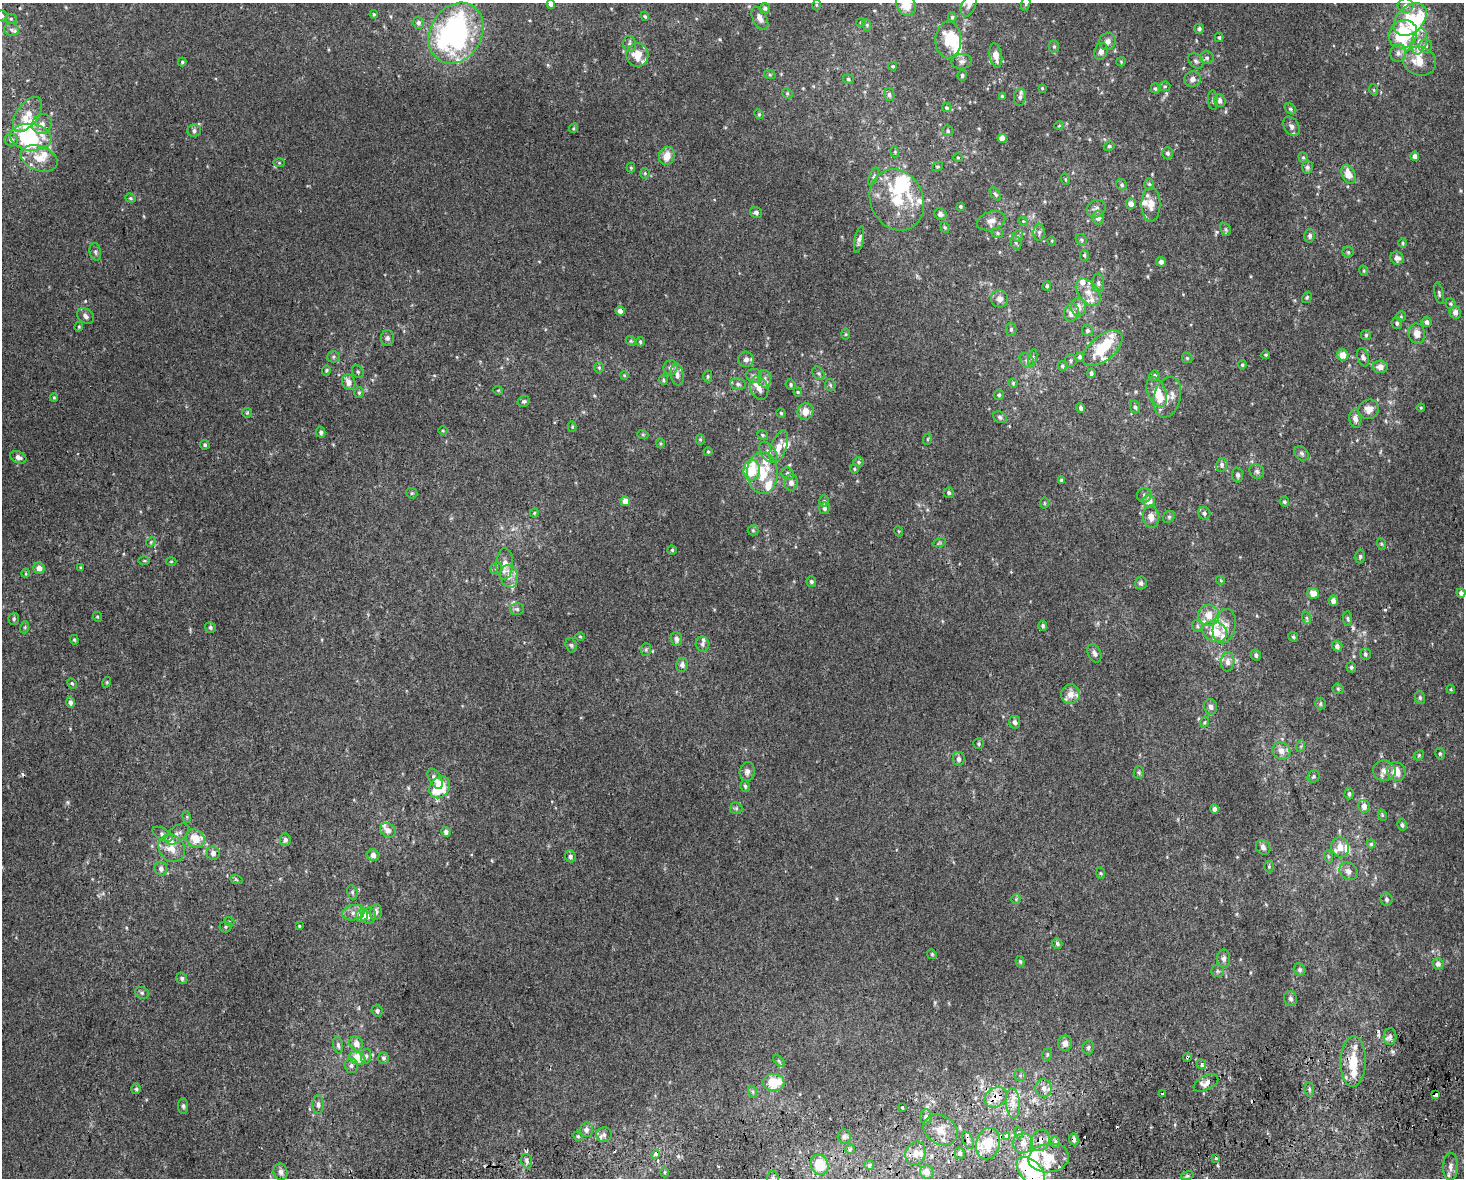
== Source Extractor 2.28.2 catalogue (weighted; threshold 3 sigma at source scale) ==
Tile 5 of 3 x 4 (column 2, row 2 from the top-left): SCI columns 1483-2944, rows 2396-3571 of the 4470 x 4790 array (HDU 1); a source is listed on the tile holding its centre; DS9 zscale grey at full resolution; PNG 1466 x 1180 px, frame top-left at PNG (2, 3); each listed source drawn as its Kron ellipse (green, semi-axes under 4 px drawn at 4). Shown black and unused: <1% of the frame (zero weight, under 2 of 3 exposures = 2% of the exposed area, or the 3 px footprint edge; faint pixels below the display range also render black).
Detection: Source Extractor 2.28.2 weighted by HDU 2 'WHT'; one run over the whole footprint, this tile lists its part. Background 0.00318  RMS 0.0056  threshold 0.0251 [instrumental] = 3 sigma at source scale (4.5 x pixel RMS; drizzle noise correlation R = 1.50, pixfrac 1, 0.0396/0.0396 arcsec/px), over >= 5 px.
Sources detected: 461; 8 inside a brighter object's white glare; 7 cosmic-ray / hot-pixel residue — neither listed nor drawn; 45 inside a brighter listed object's ellipse — not listed separately; the other 401 listed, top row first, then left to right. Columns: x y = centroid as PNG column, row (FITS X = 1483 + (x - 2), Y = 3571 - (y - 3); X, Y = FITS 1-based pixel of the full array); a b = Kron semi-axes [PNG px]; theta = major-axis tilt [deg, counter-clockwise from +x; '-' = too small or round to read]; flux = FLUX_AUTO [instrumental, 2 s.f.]
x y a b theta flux
551 4 4 4 - 1.9
1026 4 7 4 71 0.75
816 5 5 3 - 0.49
906 5 12 9 -61 10
969 6 11 7 66 2.9
1406 6 8 7 - 2.4
765 8 5 5 - 1
374 14 4 4 - 0.58
2 16 6 5 - 0.99
645 16 4 3 - 0.67
952 17 5 4 - 0.87
760 18 13 7 -64 3
11 19 5 5 - 0.85
1410 19 19 13 43 17
861 22 4 4 - 0.63
418 23 6 5 - 1.5
867 25 6 4 -71 0.74
1199 29 5 5 - 1.4
11 30 7 6 - 1.6
456 33 32 25 59 120
1403 34 15 13 42 41
1219 37 4 3 - 0.72
948 40 18 13 89 15
1108 41 9 8 - 3
1419 41 13 7 78 4.1
630 44 8 6 -89 1.7
1054 46 6 5 - 0.97
1425 46 7 6 - 2.7
1101 51 8 6 70 3.1
1398 53 9 8 - 2.6
637 55 12 11 - 8.4
996 55 12 6 -80 5.1
1207 58 7 6 - 1.4
962 61 10 7 6 2.1
1196 61 8 6 -47 1.4
1420 61 17 14 -14 9.4
182 62 4 4 - 0.63
1121 62 5 4 - 0.56
893 66 4 3 - 0.65
770 75 6 4 -19 0.72
962 75 5 4 - 1.1
848 79 5 4 - 0.9
1193 79 8 8 - 2.5
1165 86 5 5 - 0.87
1042 88 3 3 - 0.54
1155 88 5 4 - 0.81
1374 90 6 3 -71 0.6
787 93 6 4 -46 0.77
889 95 6 5 - 1.4
1002 96 4 4 - 0.64
1020 97 9 6 84 1.7
1213 100 10 5 -85 1.3
1220 101 6 5 - 2.4
947 108 4 4 - 1
1290 109 6 4 -40 0.97
28 114 20 10 54 8.3
759 114 5 4 - 0.66
42 124 10 9 - 3.4
1059 126 5 3 - 0.45
1291 126 10 7 -56 2.4
573 128 5 4 - 0.65
194 131 6 6 - 1.7
948 131 6 5 - 1
31 137 21 13 -7 35
1002 138 4 4 - 6.2
11 140 7 6 - 1.9
1109 146 5 4 - 0.79
895 152 5 3 - 0.56
1167 153 6 5 - 1.3
667 156 9 7 67 6.5
1415 156 4 4 - 2.5
958 157 5 3 - 0.47
39 158 19 12 -19 9
1303 158 5 4 - 0.81
279 163 6 4 -1 0.63
937 167 6 4 17 0.77
1307 167 6 5 - 1.6
631 168 5 4 - 0.67
645 173 5 5 - 0.76
1348 174 10 6 -67 6.8
873 176 9 3 69 0.87
1065 179 6 3 -72 0.56
1149 184 6 5 - 0.93
1122 185 6 5 - 0.97
995 194 7 4 -56 1
131 198 5 4 - 0.72
897 200 31 26 -66 34
1131 204 5 5 - 3.8
1151 205 17 9 88 6.2
960 206 4 4 - 0.72
1096 209 10 8 28 2.2
756 212 6 5 - 1.7
940 214 6 5 - 1.7
1098 218 7 6 - 2.6
991 221 14 9 16 3.7
1023 221 5 3 - 0.47
945 227 6 4 -67 0.71
1226 229 6 5 - 0.96
1039 232 8 5 88 1.5
998 233 6 5 - 1
1018 236 6 5 - 0.96
1310 236 7 5 77 1.5
859 239 14 4 79 1.7
1081 240 6 5 - 0.89
1052 241 5 3 - 0.42
1016 242 7 5 -71 1.2
1403 243 5 4 - 0.68
95 252 9 5 -80 1.3
1348 252 5 5 - 0.9
1084 255 5 4 - 0.81
1397 258 7 6 - 2.4
1161 262 5 5 - 2.1
1364 271 5 3 - 0.63
1098 283 9 5 -90 1.5
1047 286 4 4 - 0.9
1088 292 16 10 -51 6.1
1439 293 11 4 -77 1.1
1307 297 6 4 59 0.73
1000 299 8 8 - 2.6
1450 304 5 5 - 0.83
1078 307 9 7 -84 3.8
620 311 5 4 - 2.7
1455 312 6 5 - 3
1071 313 9 7 78 3.9
85 316 9 6 -37 2.1
1401 316 5 5 - 0.67
1427 322 5 5 - 2.1
1397 323 6 5 - 1.2
79 327 5 4 - 0.58
1011 329 6 5 - 0.98
1087 331 6 5 - 1.2
846 334 6 4 90 0.65
1417 334 10 8 -83 4.3
1366 335 5 5 - 0.91
387 338 8 6 89 1.6
631 341 6 4 -43 0.71
640 342 4 3 - 0.76
1103 348 23 12 40 20
1266 355 4 3 - 0.7
1343 355 5 5 - 6.1
333 357 6 5 - 1
1080 357 5 4 - 1.2
1363 357 9 5 -73 1.9
1033 358 9 3 77 0.87
1187 358 6 4 -44 0.73
746 359 8 7 - 2.7
1027 360 8 6 -48 1.6
1071 361 6 5 - 0.98
1242 365 4 4 - 0.83
1062 366 5 4 - 0.78
1380 367 7 6 - 3.6
599 368 6 5 - 0.84
670 368 7 7 - 2.1
326 370 5 4 - 0.72
358 372 7 5 -57 1
819 373 7 5 -55 1.1
1091 373 5 4 - 1.3
624 375 4 3 - 0.46
677 375 11 6 -81 2.4
708 376 6 4 -89 0.76
754 376 8 6 -25 1.7
1155 376 5 5 - 1.2
764 379 9 6 -87 2.1
663 380 5 4 - 0.74
349 382 8 6 -66 3.7
1013 383 4 4 - 0.61
738 384 8 5 -11 1.4
791 384 5 5 - 0.88
830 385 6 5 - 0.82
759 388 12 8 -68 4.4
498 390 5 3 - 0.46
798 392 4 4 - 0.57
1157 392 15 9 -68 11
359 393 5 4 - 0.88
999 395 5 5 - 0.83
1167 397 21 13 75 6.2
54 398 4 3 - 0.56
524 401 6 5 - 1.1
1135 407 6 4 -73 1
1081 408 5 4 - 1.4
1421 408 4 4 - 0.52
1369 409 10 9 - 4
805 411 8 8 - 5.5
247 413 5 4 - 0.66
781 413 4 4 - 0.66
1000 417 7 5 -29 1.3
1355 419 9 6 -81 2.4
572 427 5 4 - 0.61
443 430 5 3 - 0.52
321 432 5 4 - 1.3
643 435 5 3 - 0.63
762 435 5 4 - 0.75
700 439 5 4 - 0.68
928 439 6 3 71 0.54
660 443 5 3 - 0.64
205 445 5 4 - 1
779 447 17 8 69 6.1
708 452 4 4 - 0.61
768 452 12 7 -54 3
1302 453 8 6 -45 1.3
18 457 8 5 -24 2.1
859 462 5 4 - 0.81
1222 465 7 5 78 1.8
854 469 4 4 - 0.61
752 470 10 8 85 22
1257 471 8 7 - 1.5
762 473 21 15 -87 18
788 474 6 6 - 1.3
1238 475 7 5 -85 1.5
1061 480 4 4 - 0.62
791 483 8 7 - 2.8
412 493 6 5 - 0.77
949 493 5 5 - 1.3
1144 495 7 7 - 1.6
625 501 5 4 - 4.9
824 501 6 5 - 0.81
1149 501 6 6 - 5.4
1284 502 5 4 - 0.92
1044 503 5 3 - 0.54
824 508 6 5 - 1.4
534 513 4 4 - 0.54
1204 513 7 6 - 1.5
1151 517 11 8 -84 3.9
1169 517 6 5 - 1.1
753 530 5 5 - 0.82
898 531 5 3 - 0.46
151 542 5 4 - 0.67
939 543 6 4 18 0.82
1382 544 6 4 -70 0.65
672 550 4 4 - 0.75
1360 556 7 5 88 0.98
144 561 6 4 0 0.64
171 561 5 3 - 0.5
505 564 15 8 88 5.2
39 568 5 5 - 3.2
81 568 3 3 - 0.59
496 568 6 5 - 1.2
26 573 4 3 - 0.5
509 576 11 8 -77 4.3
1220 580 4 3 - 0.74
811 582 5 5 - 0.94
1141 583 6 6 - 1.5
1461 593 5 4 - 1.8
1313 594 6 5 - 5.2
1333 601 5 5 - 3
517 609 7 6 - 1.3
1209 615 10 10 - 6.8
98 617 5 3 - 0.56
1307 618 6 4 -71 0.95
14 619 6 5 - 1
1348 619 7 4 -83 1.1
1043 626 5 4 - 0.99
1197 626 6 5 - 1.1
1224 626 17 11 77 6.2
25 627 6 4 73 0.74
210 627 5 5 - 1.2
1215 632 13 9 -21 12
580 636 5 3 - 0.43
1293 637 5 4 - 0.95
676 639 7 5 -72 1.8
74 640 5 4 - 0.67
702 644 7 7 - 1.6
571 645 7 5 -73 0.95
1337 646 5 5 - 1.9
646 649 6 5 - 0.87
1094 653 10 6 -66 2.3
1365 654 6 5 - 1.2
1256 655 5 5 - 1.5
1228 662 9 7 85 2.9
682 665 7 6 - 2.3
1351 667 5 4 - 0.96
107 682 5 3 - 0.58
72 683 5 4 - 0.69
1338 689 5 5 - 0.85
1451 689 4 3 - 0.51
1070 694 10 9 - 5.3
1420 698 6 5 - 1
70 702 5 4 - 2
1320 704 6 5 - 0.95
1211 707 8 6 -75 1.9
1014 722 6 5 - 1.8
1205 722 5 3 - 0.62
979 744 5 5 - 0.84
1301 746 6 4 72 0.77
1281 751 9 8 - 3.9
1440 754 6 4 -77 0.87
1419 755 6 4 47 0.73
959 759 7 6 - 2
1384 771 11 10 - 3.5
1396 771 10 9 - 6.3
747 772 9 7 80 2.4
1139 773 6 5 - 0.92
1314 776 6 5 - 0.93
435 779 11 6 -61 2.6
745 786 6 4 -78 1
440 787 12 9 50 22
1349 794 6 4 89 1.1
1364 806 6 5 - 3.9
736 808 6 6 - 1.1
1215 809 5 4 - 1.9
1382 815 6 3 -72 0.63
187 817 5 3 - 0.55
1402 825 6 5 - 1.2
388 830 8 6 -35 3.6
446 832 5 4 - 2.1
163 834 11 6 -30 1.8
177 834 13 7 39 3.1
195 839 10 8 -46 8
285 840 6 5 - 1.6
1371 844 4 4 - 0.7
1263 847 8 6 -49 2
1340 847 10 9 - 5.6
172 848 14 12 -52 7.7
213 853 7 6 - 2.5
373 855 6 5 - 3.1
570 856 6 5 - 1.4
1328 856 6 4 -72 0.8
1269 867 6 5 - 0.64
161 869 7 6 - 2.3
1348 871 9 8 - 2.8
1101 873 5 3 - 0.61
236 879 6 4 -20 0.74
352 892 7 5 -73 1.2
1016 899 5 5 - 0.76
1386 899 6 6 - 1.4
376 912 8 6 80 2.6
353 913 11 7 12 3.4
362 916 7 6 - 7.7
368 916 8 7 - 2.9
229 921 5 3 - 0.54
299 926 4 3 - 0.51
225 927 6 5 - 0.9
1057 943 5 4 - 1.2
932 954 5 4 - 0.68
1224 958 9 6 89 2.1
1020 961 5 4 - 0.8
1438 964 6 5 - 2.9
1300 970 6 5 - 1.2
1217 971 6 5 - 1.1
182 978 6 5 - 1.3
142 993 7 5 -28 1.2
1290 999 7 6 - 1.8
377 1011 6 5 - 1.3
1390 1037 8 6 88 2.1
1065 1043 8 7 - 3.5
356 1044 7 6 - 4.1
338 1045 8 5 -79 1.5
1088 1047 7 6 - 1.3
1047 1054 6 4 72 0.84
366 1056 7 5 81 1.3
1187 1057 4 3 - 1.5
358 1058 9 6 -29 13
383 1058 6 5 - 1.2
779 1061 7 4 -46 0.95
1353 1062 25 12 88 15
1202 1064 5 4 - 1.4
351 1066 7 7 - 1.6
1020 1075 6 5 - 1
773 1082 11 8 -3 15
1206 1083 13 7 26 3.2
1044 1088 9 8 - 3.6
136 1089 5 4 - 0.82
1309 1089 7 4 -83 1.1
753 1092 6 4 -72 0.84
1163 1094 3 2 - 0.51
1435 1094 4 3 - 2.9
996 1097 12 9 36 9.7
1013 1103 15 7 -85 5.4
318 1105 9 5 -88 1.7
183 1106 8 5 -88 1.2
902 1107 3 3 - 2.6
926 1117 7 5 90 2
586 1130 7 6 - 2.1
941 1130 18 14 -32 8.1
1019 1133 5 3 - 0.95
604 1135 8 7 - 2.1
578 1136 5 4 - 0.73
1007 1136 4 3 - 10
844 1137 7 6 - 1.8
1074 1139 6 4 -80 1.9
968 1140 9 5 -66 1.7
1040 1140 11 9 64 4.7
1055 1142 6 5 - 1.3
1023 1143 10 10 - 4.7
988 1144 16 12 78 17
850 1149 5 5 - 0.83
916 1153 12 10 69 4.4
960 1153 6 5 - 1.7
655 1154 4 3 - 34
1049 1158 20 14 6 12
1216 1158 3 3 - 1.8
527 1161 7 5 -73 1.6
820 1165 10 9 - 12
869 1165 5 4 - 0.93
1450 1167 13 7 87 3.1
1031 1171 17 10 -47 61
281 1172 8 7 - 2.3
665 1172 5 3 - 0.66
927 1172 7 6 - 4.2
1187 1176 6 4 18 1
773 1178 7 5 -87 1.4
Overlapping masked pixels (flux is a lower limit): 9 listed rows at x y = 1187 1057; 1435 1094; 996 1097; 941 1130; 1074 1139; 968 1140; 1040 1140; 655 1154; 1031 1171
Isophote crosses this tile's border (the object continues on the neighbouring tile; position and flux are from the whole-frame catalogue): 7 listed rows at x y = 551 4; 1026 4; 906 5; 2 16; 456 33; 1031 1171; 773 1178
Unlisted compact peaks at least as high as the median listed source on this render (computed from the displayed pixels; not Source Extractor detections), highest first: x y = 1392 1051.